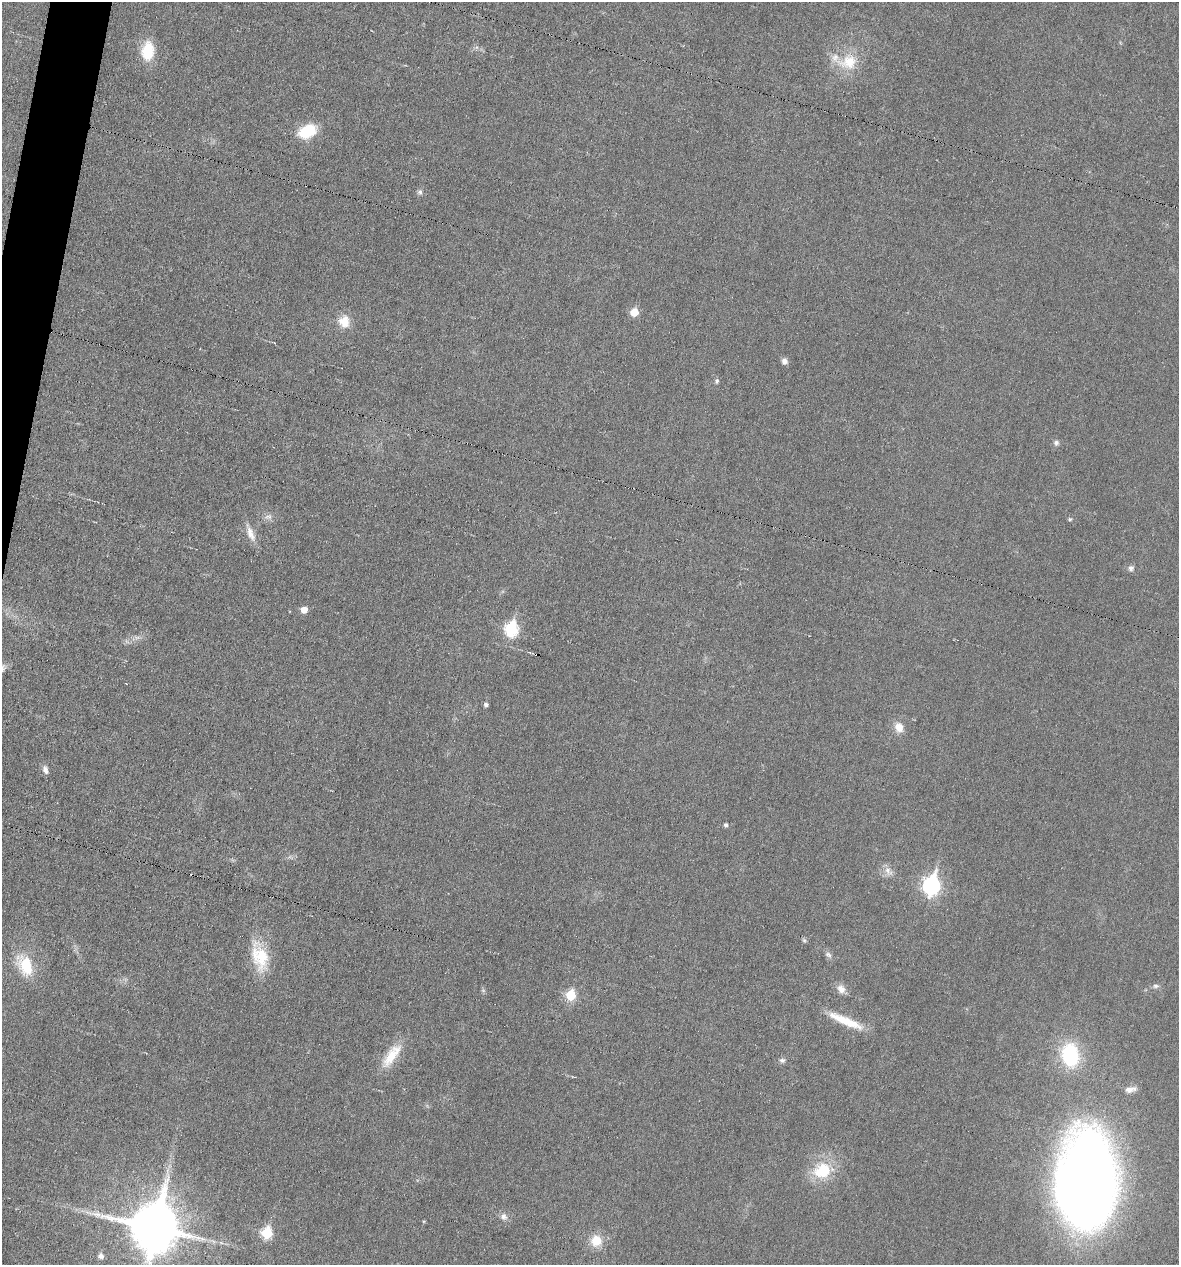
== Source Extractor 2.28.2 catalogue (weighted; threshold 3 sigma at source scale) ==
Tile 11 of 4 x 4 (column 3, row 3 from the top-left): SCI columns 2471-3647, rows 1264-2526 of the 5066 x 5052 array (HDU 1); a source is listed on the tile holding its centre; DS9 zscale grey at full resolution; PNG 1181 x 1267 px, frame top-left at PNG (2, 2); no overlay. Shown black and unused: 2% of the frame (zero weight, under 3 of 6 exposures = <1% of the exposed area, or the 3 px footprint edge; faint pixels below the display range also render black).
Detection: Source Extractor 2.28.2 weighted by HDU 2 'WHT'; one run over the whole footprint, this tile lists its part. Background 0.0182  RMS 0.0035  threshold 0.0143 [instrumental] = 3 sigma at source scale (4.09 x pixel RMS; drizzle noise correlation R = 1.36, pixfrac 0.8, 0.05/0.05 arcsec/px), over >= 5 px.
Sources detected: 42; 1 too faint to see at this stretch — not listed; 1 inside a brighter listed object's ellipse — not listed separately; the other 40 listed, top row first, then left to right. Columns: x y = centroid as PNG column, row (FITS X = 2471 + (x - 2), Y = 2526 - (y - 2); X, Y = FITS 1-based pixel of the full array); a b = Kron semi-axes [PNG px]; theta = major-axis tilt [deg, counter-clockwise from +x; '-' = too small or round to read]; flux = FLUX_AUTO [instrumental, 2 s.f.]
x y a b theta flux
148 51 19 13 83 11
848 62 29 21 10 11
307 131 17 12 25 13
420 192 7 7 - 0.9
634 312 6 5 - 7.6
344 321 17 14 -82 5.1
784 361 7 7 - 1.5
717 381 6 5 - 0.75
1056 443 7 7 - 0.95
268 517 11 8 0 1.7
1070 519 6 5 - 0.48
250 533 26 8 -68 3.6
1131 568 8 7 - 1.1
304 610 5 5 - 3.6
511 629 8 6 77 40
486 704 4 4 - 0.92
899 727 12 10 -67 3.6
45 770 11 7 -72 1.6
726 825 5 4 - 0.9
888 871 16 8 -52 2.4
931 885 9 7 77 98
804 940 7 5 -66 0.57
828 955 10 6 -30 1.1
260 957 39 20 -76 14
25 965 27 16 -66 13
1156 986 8 7 - 0.97
841 989 12 10 -54 2.5
571 995 6 6 - 15
845 1021 45 9 -24 9.4
1070 1055 20 14 -79 29
391 1056 37 13 54 8.6
782 1060 8 6 -10 0.91
1129 1089 13 8 4 2
822 1171 25 22 20 13
1087 1181 68 42 89 460
504 1216 10 8 -17 1.7
154 1227 16 14 82 1800
267 1233 6 6 - 22
596 1241 13 13 - 6.2
101 1256 7 7 - 1.3
Isophote crosses this tile's border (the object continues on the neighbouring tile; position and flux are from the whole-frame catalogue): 1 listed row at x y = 154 1227